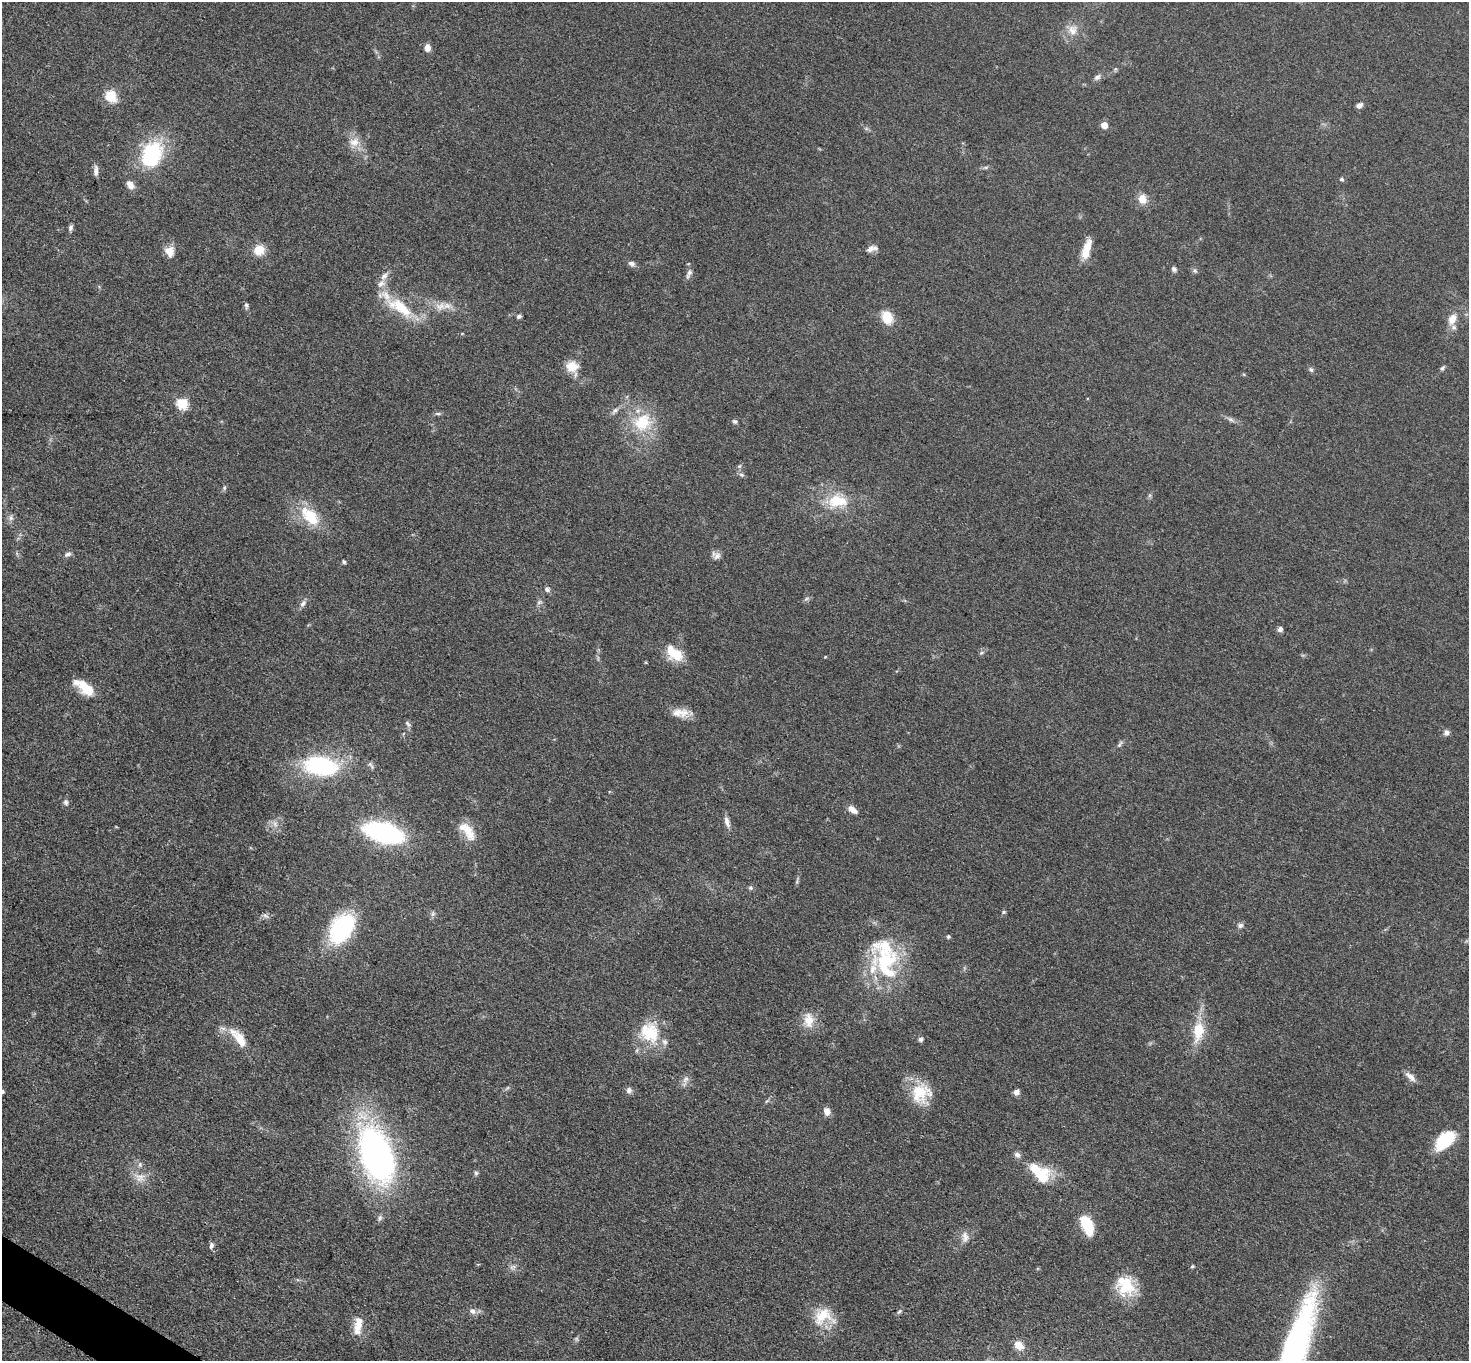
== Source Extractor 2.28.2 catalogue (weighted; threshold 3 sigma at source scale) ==
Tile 7 of 4 x 4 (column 3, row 2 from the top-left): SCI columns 2948-4414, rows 2878-4236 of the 5891 x 5895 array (HDU 1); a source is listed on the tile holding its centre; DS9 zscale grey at full resolution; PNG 1471 x 1363 px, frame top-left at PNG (2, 2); no overlay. Shown black and unused: <1% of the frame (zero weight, under 3 of 5 exposures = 1% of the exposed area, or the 3 px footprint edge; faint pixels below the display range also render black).
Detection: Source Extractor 2.28.2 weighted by HDU 2 'WHT'; one run over the whole footprint, this tile lists its part. Background 0.0481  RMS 0.0052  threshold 0.0233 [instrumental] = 3 sigma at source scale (4.5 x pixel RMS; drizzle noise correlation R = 1.50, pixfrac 1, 0.05/0.05 arcsec/px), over >= 5 px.
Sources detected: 113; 2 too faint to see at this stretch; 1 inside a brighter object's white glare — not listed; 9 inside a brighter listed object's ellipse — not listed separately; the other 101 listed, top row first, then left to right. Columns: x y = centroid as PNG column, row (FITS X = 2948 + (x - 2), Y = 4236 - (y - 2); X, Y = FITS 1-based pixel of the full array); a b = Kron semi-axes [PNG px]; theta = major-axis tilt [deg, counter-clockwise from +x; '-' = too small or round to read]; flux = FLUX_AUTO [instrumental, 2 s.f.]
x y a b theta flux
1073 30 14 12 -82 5.6
427 48 8 7 - 3.1
1097 77 10 6 37 1.7
111 96 13 11 -58 11
1359 105 7 5 33 2.1
1104 125 5 5 - 6.4
354 142 15 13 18 6
152 154 32 22 67 39
986 167 6 4 18 0.84
96 171 13 5 89 2.2
1341 179 5 4 - 1.1
130 185 11 7 -59 3.8
1142 199 10 9 - 5.9
71 227 8 5 73 1.3
870 249 12 7 44 2.8
1086 249 25 9 73 8.4
259 250 11 10 - 8.4
170 251 13 11 -83 5
631 263 9 6 -19 1.8
1174 269 7 6 - 1.3
1195 271 6 5 - 1
689 273 10 7 61 1.9
384 276 12 7 50 2.8
246 306 8 5 -84 1.1
440 306 16 12 16 5.9
400 307 41 15 -33 22
519 316 5 4 - 1.2
887 317 17 13 -68 8.4
1452 319 16 10 62 5.7
462 334 5 3 - 0.4
572 366 14 12 5 8.5
1442 368 7 4 57 0.96
1311 369 8 5 -49 1.1
182 404 6 6 - 36
615 410 12 5 42 1.9
438 414 8 4 -1 0.99
1231 420 8 5 -30 1.4
735 421 7 5 -40 1
642 422 28 23 46 22
741 475 8 5 -19 1.1
224 488 6 5 - 0.88
837 501 28 18 2 17
310 516 31 16 -46 18
11 518 7 6 - 1.5
68 554 9 6 20 1.7
717 556 11 9 55 2.5
344 562 5 4 - 0.82
547 589 8 7 - 1.6
303 603 11 6 55 2
1280 629 5 5 - 2
981 653 6 4 43 0.85
676 654 19 15 -53 11
85 688 24 10 -36 14
677 713 22 12 -4 6.5
408 724 11 5 -53 1.3
1446 733 8 7 - 1.7
1120 744 11 4 54 1.2
320 765 33 19 -9 56
370 765 13 5 -55 1.5
66 802 7 6 - 1.4
852 810 12 7 -38 3.4
727 821 16 6 -74 2.8
384 832 26 13 -15 110
469 832 26 13 -65 8.8
750 888 7 5 -21 0.95
1004 912 6 4 21 0.79
433 914 7 6 - 1.3
265 916 7 4 -20 1.2
1240 925 8 6 19 1.5
341 928 26 17 58 64
948 937 5 4 - 0.86
885 963 46 33 52 41
809 1020 21 13 -86 7.5
1198 1031 28 14 82 14
650 1033 28 26 -64 21
239 1038 30 11 -52 11
920 1039 5 5 - 1.6
1410 1077 16 7 -44 3.2
685 1079 12 7 61 2.5
629 1090 8 7 - 1.7
2 1091 4 4 - 0.97
1016 1092 6 6 - 2.6
921 1093 28 24 19 17
827 1111 9 7 -67 3.5
1445 1140 24 14 44 21
376 1155 46 24 -70 220
140 1165 7 5 71 1.3
476 1173 6 6 - 0.95
1040 1174 37 14 -46 17
139 1177 15 13 -14 5.8
1087 1224 16 8 -64 29
965 1237 15 8 -87 3.4
211 1245 9 6 73 1.6
1192 1266 5 4 - 0.72
1127 1286 25 23 -26 17
472 1311 10 7 -28 2.4
899 1312 9 4 45 0.92
823 1316 25 21 13 15
358 1327 20 11 82 6.8
1019 1345 10 8 -43 6.4
1296 1345 106 22 72 150
Isophote crosses this tile's border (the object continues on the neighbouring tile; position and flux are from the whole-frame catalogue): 2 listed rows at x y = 2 1091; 1296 1345